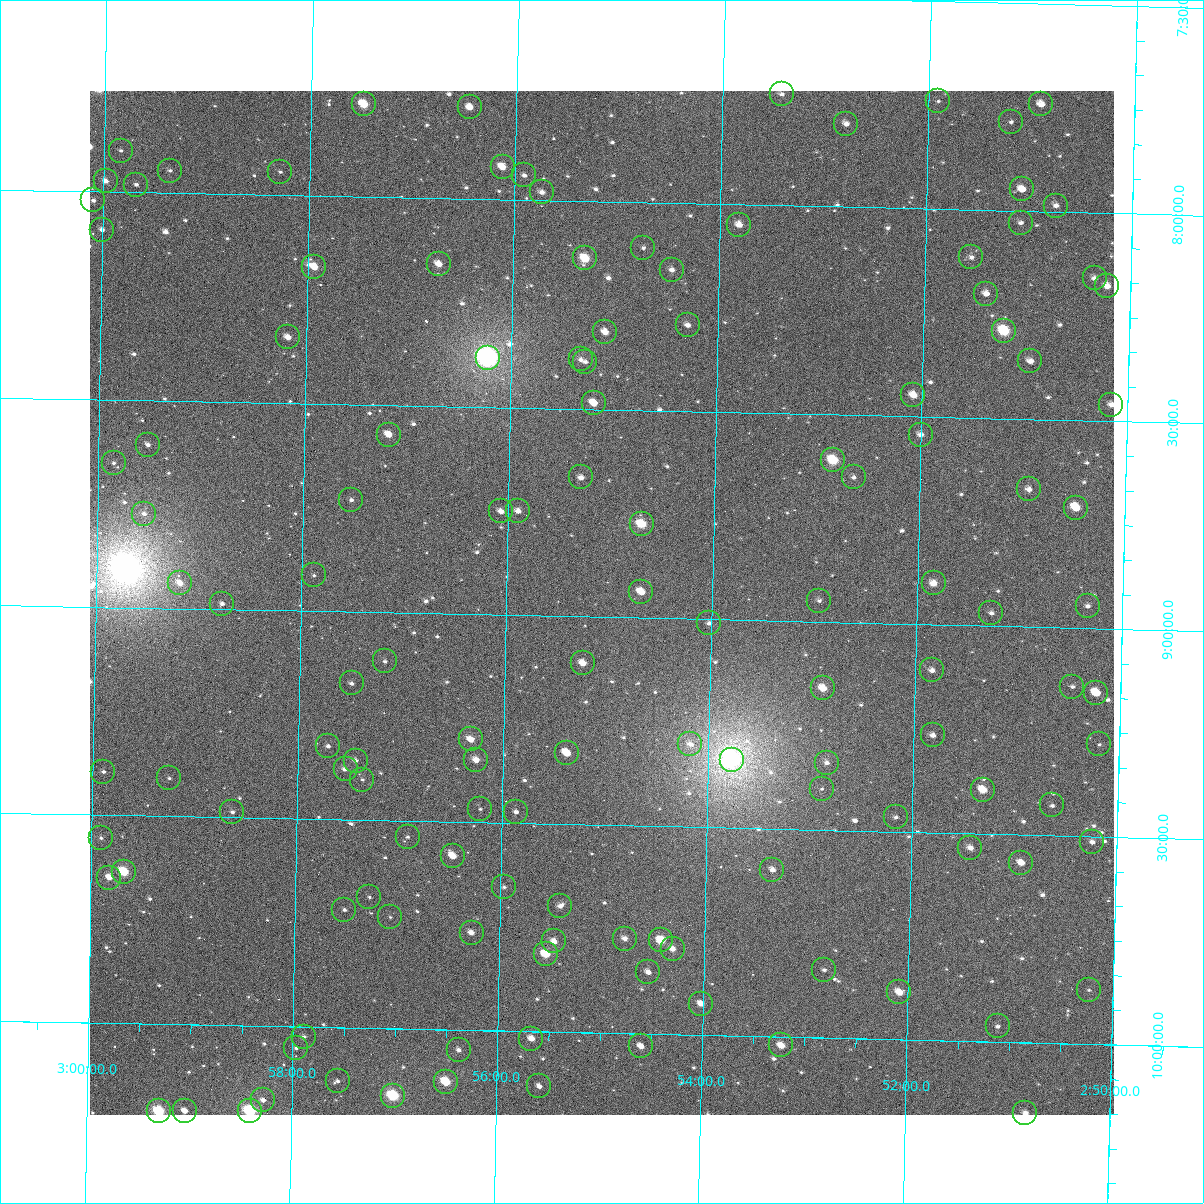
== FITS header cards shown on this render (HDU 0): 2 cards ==
NAXIS1  =                 1024
NAXIS2  =                 1024

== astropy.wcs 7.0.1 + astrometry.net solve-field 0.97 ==
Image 1024 x 1024 px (HDU 0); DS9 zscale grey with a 90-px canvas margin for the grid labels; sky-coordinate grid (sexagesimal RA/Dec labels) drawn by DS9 from the SOLVED WCS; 133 Tycho-2 reference stars matched to detected sources circled (green)
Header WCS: RA---TAN-SIP/DEC--TAN-SIP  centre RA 02:55:04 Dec +08:58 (43.77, +8.96 deg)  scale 8.66 arcsec/px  FOV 147.8' x 147.9'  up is +179 deg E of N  parity flipped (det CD > 0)
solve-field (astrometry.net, Tycho-2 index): VERIFIED the header's WCS against the Tycho-2 star catalogue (verified at 6 index scales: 13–133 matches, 0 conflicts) and refined it, rather than solving blind
Solved WCS: RA---TAN-SIP/DEC--TAN-SIP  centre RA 02:55:04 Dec +08:58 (43.77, +8.96 deg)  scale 8.66 arcsec/px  FOV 147.8' x 147.9'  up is +179 deg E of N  parity flipped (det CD > 0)
The solver's refit moves the header's centre by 0.44 arcsec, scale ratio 1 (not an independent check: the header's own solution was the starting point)
Tycho-2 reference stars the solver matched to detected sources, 133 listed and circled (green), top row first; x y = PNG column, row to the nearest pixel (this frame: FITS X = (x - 90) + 1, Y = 1024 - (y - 91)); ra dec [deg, ICRS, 3 dp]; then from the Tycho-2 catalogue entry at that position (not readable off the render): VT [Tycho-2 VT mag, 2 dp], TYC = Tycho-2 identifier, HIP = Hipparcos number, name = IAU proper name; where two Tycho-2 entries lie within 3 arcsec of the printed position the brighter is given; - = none
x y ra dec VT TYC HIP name
782 94 43.357 +7.732 11.60 640-355-1 - -
938 101 42.977 +7.740 12.28 640-758-1 - -
364 104 44.371 +7.778 9.01 641-475-1 13787 -
1041 104 42.727 +7.742 10.81 640-382-1 - -
470 107 44.113 +7.780 10.20 641-285-1 - -
1011 122 42.799 +7.786 12.02 640-484-1 - -
846 124 43.199 +7.800 11.31 640-424-1 - -
121 151 44.958 +7.901 12.63 641-855-1 - -
503 167 44.031 +7.923 10.02 641-253-1 13674 -
170 171 44.839 +7.947 11.60 641-547-1 - -
280 172 44.571 +7.944 11.77 641-377-1 - -
524 175 43.978 +7.941 11.55 641-598-1 - -
106 181 44.993 +7.975 10.78 641-857-1 - -
136 185 44.920 +7.982 11.55 641-862-1 - -
1022 189 42.768 +7.948 11.19 640-762-1 - -
542 192 43.934 +7.981 10.71 641-588-1 - -
93 200 45.023 +8.022 11.15 641-416-1 - -
1056 206 42.685 +7.985 11.17 640-458-1 - -
1021 223 42.770 +8.028 11.40 640-643-1 - -
739 225 43.453 +8.049 10.72 641-700-1 - -
102 230 45.001 +8.092 11.91 641-153-1 - -
643 248 43.685 +8.109 11.86 641-80-1 - -
971 257 42.887 +8.114 11.36 640-690-1 - -
585 258 43.826 +8.138 9.18 641-535-1 13603 -
439 264 44.181 +8.159 10.79 641-720-1 - -
314 267 44.483 +8.171 9.57 641-420-1 - -
672 270 43.615 +8.161 10.97 641-217-1 - -
1095 278 42.587 +8.158 11.46 640-421-1 - -
1107 286 42.557 +8.176 10.79 640-504-1 - -
986 294 42.849 +8.201 11.47 640-133-1 - -
688 325 43.573 +8.293 11.60 641-524-1 - -
1004 331 42.804 +8.289 8.57 640-117-1 13303 -
605 332 43.773 +8.314 10.87 641-752-1 - -
288 337 44.544 +8.342 10.59 641-718-1 - -
488 358 44.057 +8.382 6.02 641-763-1 13679 -
581 359 43.832 +8.381 11.32 641-690-1 - -
1030 361 42.738 +8.360 11.16 640-680-1 - -
585 362 43.820 +8.386 11.48 641-387-1 - -
913 395 43.020 +8.449 10.19 640-578-1 - -
594 403 43.797 +8.485 9.93 641-532-1 - -
1111 405 42.539 +8.460 11.57 640-112-1 - -
389 435 44.294 +8.571 10.23 641-722-1 - -
921 435 43.000 +8.544 10.87 640-485-1 - -
148 445 44.880 +8.607 11.11 641-144-1 - -
833 460 43.212 +8.610 8.73 640-631-1 13422 -
114 463 44.962 +8.652 12.43 641-778-1 - -
581 477 43.824 +8.665 11.02 641-139-1 - -
854 477 43.161 +8.650 12.54 640-292-1 - -
1029 489 42.734 +8.669 11.39 640-350-1 - -
351 500 44.382 +8.730 11.62 641-460-1 - -
1076 508 42.619 +8.710 9.78 640-172-1 - -
501 511 44.017 +8.751 10.98 641-717-1 - -
518 511 43.976 +8.750 10.89 641-574-1 - -
144 514 44.886 +8.773 11.78 641-590-1 - -
642 524 43.675 +8.774 8.93 641-774-1 - -
314 575 44.470 +8.914 12.40 641-362-1 - -
180 583 44.796 +8.939 10.53 641-376-1 - -
934 583 42.960 +8.900 10.43 640-777-1 - -
641 592 43.672 +8.937 9.94 641-133-1 - -
819 601 43.238 +8.949 11.80 640-372-1 - -
222 604 44.693 +8.986 11.69 641-793-1 - -
1088 606 42.584 +8.946 12.10 640-784-1 - -
991 613 42.818 +8.969 11.69 640-530-1 - -
709 623 43.505 +9.009 11.72 641-783-1 - -
385 661 44.293 +9.117 12.06 641-432-1 - -
583 663 43.810 +9.112 10.23 641-454-1 - -
932 670 42.960 +9.110 10.95 640-186-1 - -
352 683 44.373 +9.172 12.11 641-351-1 - -
1072 687 42.617 +9.141 11.64 640-201-1 - -
823 688 43.224 +9.160 9.95 640-819-1 13427 -
1096 693 42.559 +9.154 11.42 640-324-1 - -
933 735 42.954 +9.266 10.90 640-438-1 - -
471 739 44.080 +9.301 9.91 641-836-1 13690 -
690 744 43.545 +9.301 11.31 641-826-1 - -
1099 744 42.548 +9.278 11.95 640-785-1 - -
328 746 44.427 +9.324 11.51 641-786-1 - -
567 753 43.845 +9.328 9.90 641-88-1 - -
476 760 44.066 +9.350 10.35 641-411-1 - -
732 760 43.443 +9.336 6.82 641-24-1 13495 -
356 761 44.359 +9.357 11.94 641-681-1 - -
827 763 43.211 +9.338 11.45 640-348-1 - -
346 769 44.383 +9.379 11.56 641-625-1 - -
103 772 44.974 +9.396 11.92 641-747-1 - -
169 778 44.813 +9.408 12.01 641-597-1 - -
362 780 44.342 +9.403 12.45 641-332-1 - -
822 789 43.222 +9.401 11.61 640-550-1 - -
983 790 42.828 +9.394 9.80 640-161-1 - -
1052 805 42.659 +9.428 11.44 640-765-1 - -
480 809 44.053 +9.468 12.41 641-828-1 - -
232 812 44.658 +9.487 11.91 641-773-1 - -
516 812 43.966 +9.473 11.56 641-283-1 - -
896 817 43.040 +9.465 11.75 640-298-1 - -
408 837 44.229 +9.538 12.34 641-750-1 - -
101 838 44.977 +9.555 12.44 641-27-1 - -
1092 842 42.559 +9.514 11.43 640-260-1 - -
970 848 42.856 +9.535 10.73 640-775-1 - -
453 856 44.118 +9.582 10.50 641-302-1 - -
1021 863 42.731 +9.568 10.23 640-632-1 - -
772 870 43.337 +9.599 11.10 640-154-1 - -
124 872 44.920 +9.635 8.61 641-50-1 13950 -
109 878 44.955 +9.650 10.09 641-749-1 - -
504 887 43.991 +9.654 12.30 641-264-1 - -
369 897 44.320 +9.685 12.56 641-529-1 - -
560 906 43.854 +9.698 11.65 641-449-1 - -
344 910 44.380 +9.717 12.30 641-876-1 - -
390 917 44.267 +9.732 12.70 641-78-1 - -
472 933 44.068 +9.766 10.61 641-928-1 - -
625 939 43.694 +9.772 11.22 641-968-1 - -
661 940 43.605 +9.773 9.70 641-969-1 13543 -
554 941 43.867 +9.783 10.61 641-946-1 - -
673 949 43.577 +9.795 10.65 641-934-1 - -
546 954 43.886 +9.814 9.00 641-983-1 - -
824 970 43.206 +9.837 12.14 640-869-1 - -
648 972 43.635 +9.852 11.51 641-941-1 - -
1089 990 42.558 +9.869 12.26 640-912-1 - -
899 992 43.021 +9.886 9.92 640-900-1 - -
701 1004 43.505 +9.925 10.62 641-914-1 - -
998 1026 42.779 +9.963 11.51 640-926-1 - -
304 1037 44.473 +10.025 12.29 644-617-1 - -
531 1039 43.917 +10.018 10.20 644-628-1 - -
781 1045 43.306 +10.021 10.03 643-511-1 - -
641 1046 43.648 +10.030 10.61 644-638-1 - -
296 1048 44.491 +10.052 12.10 644-80-1 - -
459 1050 44.094 +10.049 11.81 644-525-1 - -
338 1081 44.388 +10.129 11.89 644-648-1 - -
446 1082 44.123 +10.126 8.86 644-294-1 13706 -
539 1086 43.895 +10.132 11.39 644-288-1 - -
393 1096 44.253 +10.162 7.97 644-110-1 13750 -
263 1100 44.569 +10.178 10.99 644-346-1 - -
159 1111 44.823 +10.210 7.95 644-653-1 13918 -
185 1111 44.760 +10.208 10.80 644-739-1 - -
250 1111 44.600 +10.205 7.80 644-570-1 - -
1025 1113 42.707 +10.170 10.76 643-372-1 - -